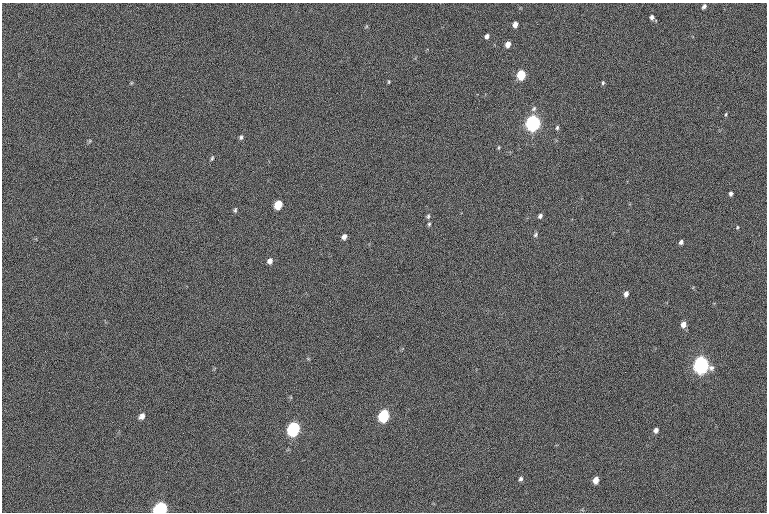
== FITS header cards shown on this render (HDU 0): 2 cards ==
NAXIS1  =                 765  / length of data axis 1
NAXIS2  =                 510  / length of data axis 2

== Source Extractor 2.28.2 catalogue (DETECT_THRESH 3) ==
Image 765 x 510 px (HDU 0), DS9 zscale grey, 1 PNG px = 1 image px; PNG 769 x 514 px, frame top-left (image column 1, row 510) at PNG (2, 3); no overlay
Background -31.8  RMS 14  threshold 42.5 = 3 sigma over >= 5 px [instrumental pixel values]
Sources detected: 38; all 38 listed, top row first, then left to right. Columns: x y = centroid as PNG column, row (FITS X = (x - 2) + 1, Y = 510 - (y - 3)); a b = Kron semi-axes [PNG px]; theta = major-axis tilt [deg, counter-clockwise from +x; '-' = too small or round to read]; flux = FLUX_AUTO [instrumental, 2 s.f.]
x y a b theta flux
704 6 6 4 52 2500
652 17 5 4 - 3100
515 24 5 4 - 5500
487 36 5 4 - 3400
508 44 5 4 - 8500
521 75 6 5 - 54000
389 82 5 3 - 920
131 83 6 3 71 940
603 83 6 4 87 1400
534 109 8 5 51 2200
726 114 6 3 60 1100
533 123 7 6 - 420000
557 128 6 4 86 1700
241 137 6 5 - 2000
89 141 6 4 70 1200
499 147 6 3 71 970
212 158 7 4 78 1400
731 194 5 4 - 2400
278 205 7 5 62 26000
235 210 7 4 80 1500
428 216 6 4 85 1500
540 216 6 4 58 2400
429 224 5 5 - 1300
737 227 5 4 - 960
535 235 6 5 - 1800
344 237 5 4 - 3800
681 242 5 4 - 2600
270 261 6 5 - 4000
626 294 6 5 - 3900
683 324 7 5 77 5600
701 365 8 6 88 470000
384 415 8 6 68 99000
142 416 8 6 51 4000
293 429 8 6 65 170000
656 430 6 5 - 3300
521 479 6 5 - 2100
596 480 6 5 - 6800
160 509 8 6 31 200000
At the frame edge (FLAGS 8, measured only in part): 1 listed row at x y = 160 509